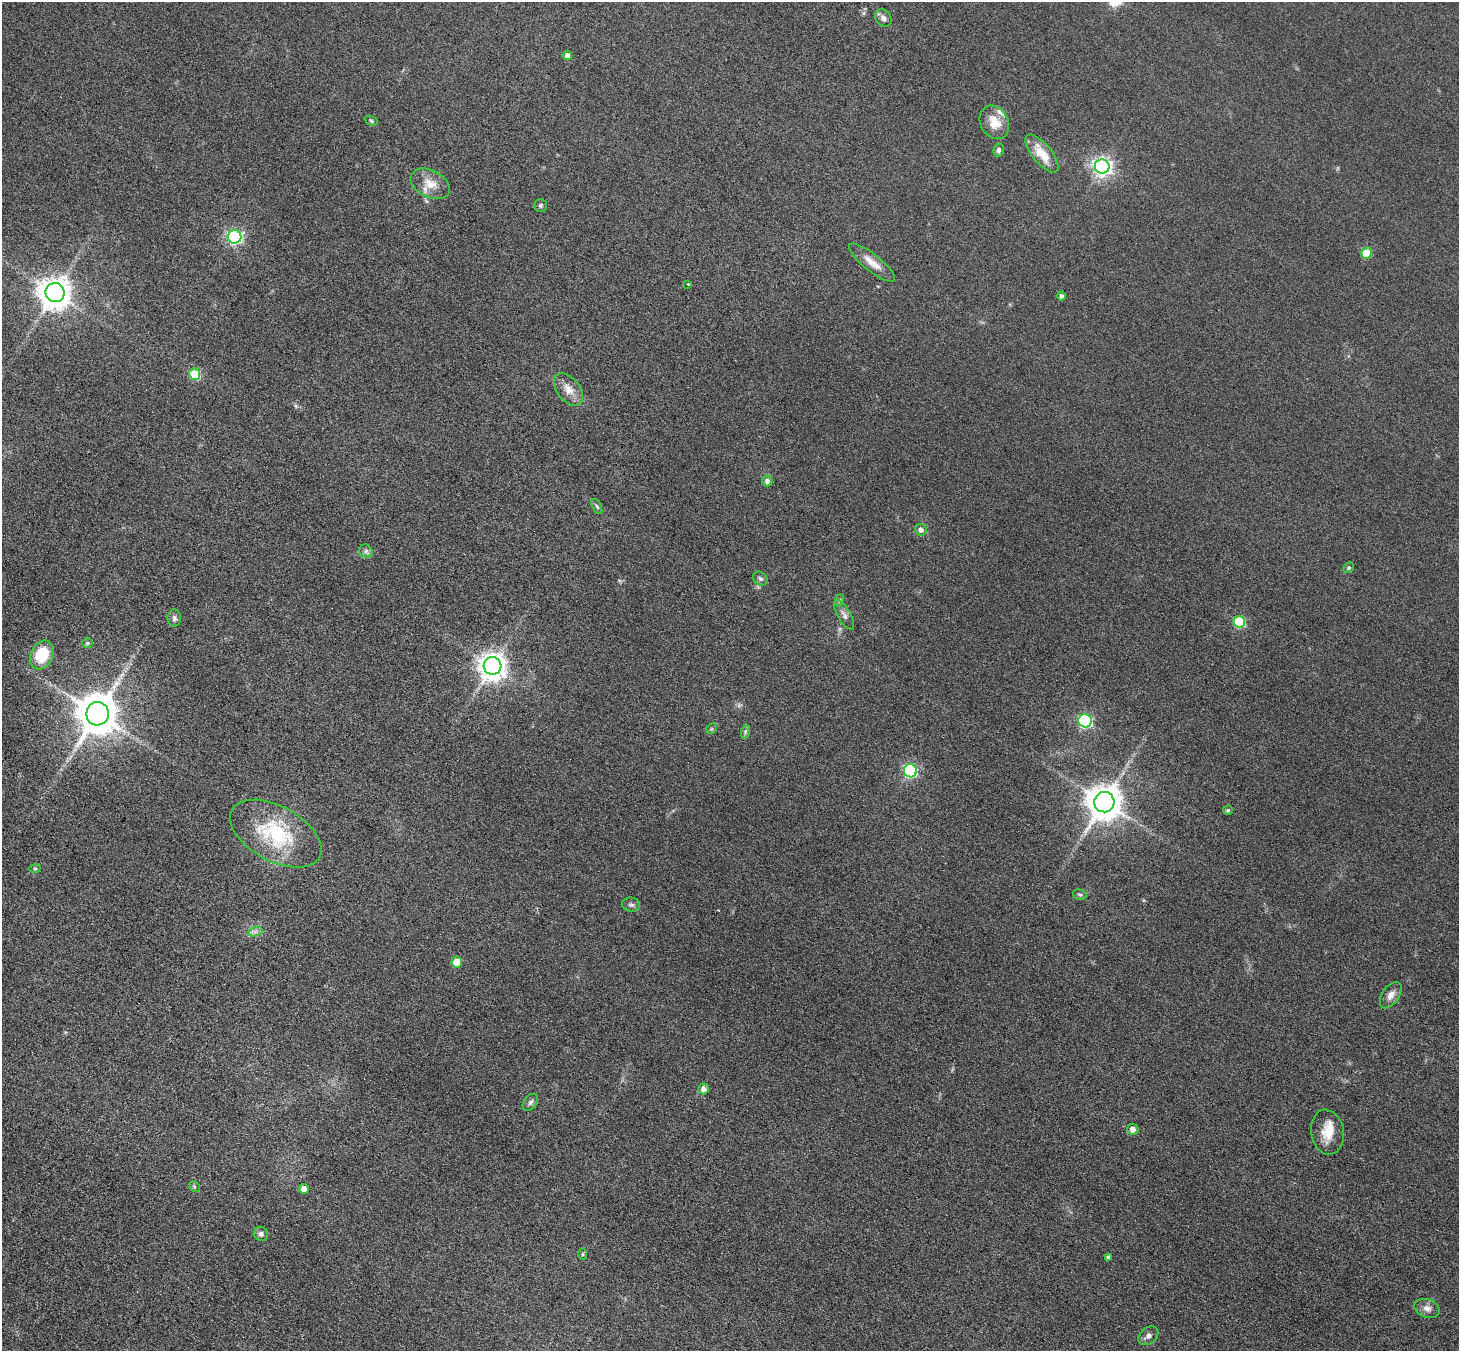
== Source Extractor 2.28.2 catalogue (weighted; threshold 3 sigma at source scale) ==
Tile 7 of 4 x 4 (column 3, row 2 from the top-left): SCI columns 2934-4390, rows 3009-4357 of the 5861 x 5868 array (HDU 1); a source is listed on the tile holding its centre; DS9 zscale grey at full resolution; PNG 1461 x 1353 px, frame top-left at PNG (2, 2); each listed source drawn as its Kron ellipse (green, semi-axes under 4 px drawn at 4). Nothing masked; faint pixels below the display range render black.
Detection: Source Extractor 2.28.2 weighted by HDU 2 'WHT'; one run over the whole footprint, this tile lists its part. Background 0.0929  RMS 0.01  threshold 0.0408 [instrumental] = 3 sigma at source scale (4.09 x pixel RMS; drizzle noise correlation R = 1.36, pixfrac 0.8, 0.05/0.05 arcsec/px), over >= 5 px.
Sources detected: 58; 1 too faint to see at this stretch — neither listed nor drawn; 2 inside a brighter listed object's ellipse — not listed separately; the other 55 listed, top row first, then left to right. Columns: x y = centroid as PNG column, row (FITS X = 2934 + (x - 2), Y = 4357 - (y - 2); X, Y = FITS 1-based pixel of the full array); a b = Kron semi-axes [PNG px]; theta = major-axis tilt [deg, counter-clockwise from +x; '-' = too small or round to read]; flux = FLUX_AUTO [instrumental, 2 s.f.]
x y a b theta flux
883 18 9 7 -52 4
567 55 5 4 - 4.7
371 121 7 4 -21 1.4
994 122 17 13 -60 16
999 150 6 5 - 2.6
1042 154 23 9 -50 20
1102 166 7 7 - 410
430 184 21 13 -27 14
540 205 6 6 - 1.9
235 237 7 6 - 180
1366 253 5 5 - 25
872 263 28 8 -38 11
688 284 3 3 - 0.51
55 293 9 9 - 1600
1061 296 4 4 - 2.5
195 374 5 5 - 46
568 389 19 11 -52 11
767 481 5 5 - 3.9
597 506 8 4 -63 1.8
921 530 6 5 - 4
366 551 7 6 - 2.6
1349 568 6 5 - 1.3
760 578 8 6 -38 2.4
840 600 6 4 71 1.4
844 615 16 6 -60 4.8
174 618 8 7 - 2.7
1239 622 6 5 - 69
88 643 5 4 - 1.3
42 655 15 11 64 33
492 666 9 8 - 1000
98 714 11 11 - 2900
1085 721 7 6 - 130
711 729 6 4 45 1.3
745 732 7 4 73 1.8
910 771 6 6 - 130
1104 802 10 10 - 2100
1228 810 5 4 - 1.6
276 834 50 27 -29 74
35 868 6 4 1 1.2
1080 895 7 5 -15 1.6
631 905 9 7 -8 2.6
255 932 7 4 18 2.7
457 962 5 5 - 16
1391 995 15 8 56 6.7
704 1089 5 5 - 5.7
530 1102 9 6 52 2.8
1133 1129 5 5 - 5.9
1327 1132 23 16 -81 17
194 1186 6 4 -46 1.4
304 1189 5 5 - 7.3
261 1234 7 7 - 3.5
583 1254 6 4 89 1.2
1108 1257 4 4 - 1.6
1427 1308 13 9 -20 5.6
1148 1336 11 8 39 4.2